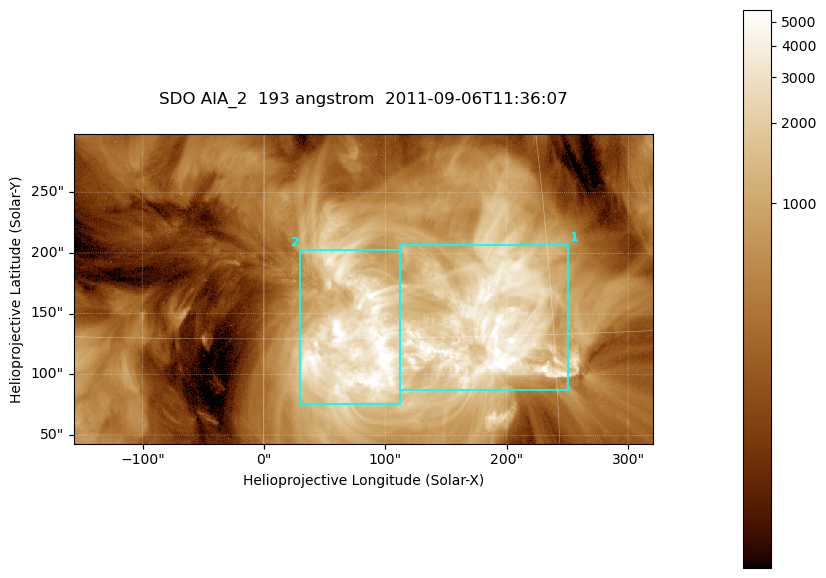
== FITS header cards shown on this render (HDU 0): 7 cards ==
TELESCOP= 'SDO     '           /
INSTRUME= 'AIA_2   '           /
WAVELNTH=                  193 /
WAVEUNIT= 'angstrom'           /
DATE-OBS= '2011-09-06T11:36:07.84' /
CTYPE1  = 'HPLN-TAN'           /
CTYPE2  = 'HPLT-TAN'           /

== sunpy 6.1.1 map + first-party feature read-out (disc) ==
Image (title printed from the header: SDO AIA_2  193 angstrom  2011-09-06T11:36:07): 794 x 424 px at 0.601 arcsec/px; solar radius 952 arcsec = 1584 px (partial field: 4.3% of the solar disc is inside the frame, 100% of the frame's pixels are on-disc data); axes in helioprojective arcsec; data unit not stated in the header (colour bar unlabelled)
Pointing: header CRPIX1/2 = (2043.76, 2047.55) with CRVAL1/2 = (0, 0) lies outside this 794 x 424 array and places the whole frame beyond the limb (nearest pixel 1.29 R_sun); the SolarSoft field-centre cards XCEN/YCEN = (81.69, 170.5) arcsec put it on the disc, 1663 arcsec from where CRPIX/CRVAL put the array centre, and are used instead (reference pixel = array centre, CRVAL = XCEN/YCEN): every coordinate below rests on XCEN/YCEN
Orientation: roll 0.0564 deg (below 1 deg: not rotated)
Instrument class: DISC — disc imager (sunpy class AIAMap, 193 A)
Bright regions (active regions / flare kernels): reference = the on-disc median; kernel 7 px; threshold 5 sigma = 2072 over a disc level ~498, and >= 1.15x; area >= 336 px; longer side >= 5 px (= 3 arcsec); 2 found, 2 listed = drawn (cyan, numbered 1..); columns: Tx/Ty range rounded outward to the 2 arcsec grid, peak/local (2 s.f.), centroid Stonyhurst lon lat
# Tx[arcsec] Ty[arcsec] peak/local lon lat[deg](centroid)
1 112..252 86..208 15 +11 +15
2 30..114 74..204 14 +5 +15